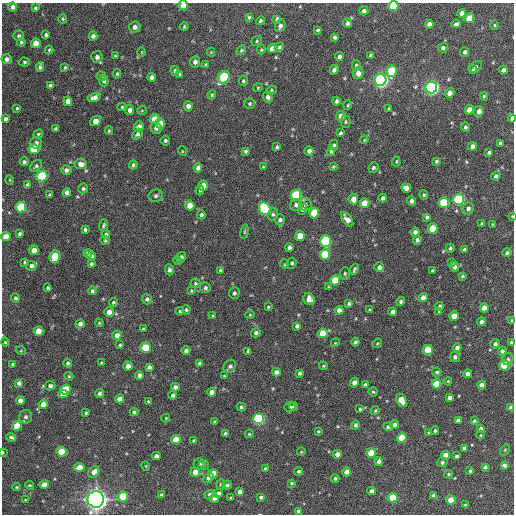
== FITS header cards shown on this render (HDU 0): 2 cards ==
NAXIS1  =                  512 / Axis length
NAXIS2  =                  512 / Axis length

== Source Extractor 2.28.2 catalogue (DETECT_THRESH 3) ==
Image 512 x 512 px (HDU 0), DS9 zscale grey, 1 PNG px = 1 image px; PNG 516 x 516 px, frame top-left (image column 1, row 512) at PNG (2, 3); each listed source drawn as its Kron ellipse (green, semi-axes under 4 px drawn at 4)
Background 1230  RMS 35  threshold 104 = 3 sigma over >= 5 px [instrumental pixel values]
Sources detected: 362; all 362 listed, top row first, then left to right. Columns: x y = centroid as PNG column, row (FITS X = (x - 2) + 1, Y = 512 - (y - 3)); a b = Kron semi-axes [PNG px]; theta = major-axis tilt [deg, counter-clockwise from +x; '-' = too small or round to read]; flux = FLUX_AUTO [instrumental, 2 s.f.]
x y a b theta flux
183 5 5 4 - 2.4e+04
393 6 5 5 - 7.9e+04
13 7 4 4 - 9.6e+03
35 8 3 3 - 3.2e+03
364 11 4 4 - 8.9e+03
462 13 4 4 - 1.2e+04
249 17 4 4 - 3.2e+03
469 18 5 4 - 4.6e+04
63 19 5 4 - 3.0e+03
277 19 4 4 - 6.6e+03
260 21 5 4 - 3.6e+03
347 23 5 5 - 6.5e+03
429 24 4 4 - 1.1e+04
456 24 5 3 - 5.0e+03
494 25 4 3 - 2.0e+03
280 26 6 5 - 7.3e+03
135 27 6 5 - 1.1e+04
184 27 5 3 - 2.7e+03
318 30 4 3 - 3.3e+03
46 35 4 4 - 6.0e+03
18 36 5 5 - 4.6e+03
93 36 4 4 - 8.0e+03
334 37 4 3 - 5.0e+03
257 41 5 4 - 3.2e+03
21 42 4 4 - 3.9e+03
36 43 5 5 - 3.2e+04
279 47 5 4 - 5.2e+03
272 48 4 4 - 1.4e+04
443 48 5 4 - 5.8e+03
49 50 4 4 - 2.7e+03
241 50 5 4 - 3.3e+03
261 50 5 3 - 2.3e+03
142 52 5 3 - 1.9e+03
211 52 4 4 - 2.0e+03
465 52 5 4 - 5.7e+03
115 56 4 4 - 2.7e+03
339 56 4 4 - 7.2e+03
370 56 4 3 - 4.6e+03
97 57 6 5 - 1.0e+04
7 59 5 5 - 8.5e+03
24 62 5 4 - 3.7e+03
195 62 5 5 - 1.0e+04
206 65 4 3 - 4.7e+03
356 65 5 4 - 3.9e+03
40 67 5 4 - 5.7e+03
65 67 3 3 - 2.5e+03
476 67 7 5 43 5.4e+03
334 70 5 4 - 7.0e+03
473 70 4 3 - 3.1e+03
503 70 4 4 - 8.0e+03
175 71 4 4 - 5.6e+03
392 71 6 5 - 1.2e+05
358 73 6 5 - 1.6e+04
117 74 4 4 - 2.7e+03
180 74 3 3 - 2.4e+03
101 76 4 4 - 2.9e+03
152 77 4 4 - 8.9e+03
224 77 7 5 50 1.9e+05
381 80 6 6 - 7.8e+05
104 81 5 5 - 5.2e+03
243 81 5 4 - 3.6e+03
50 85 4 3 - 4.4e+03
258 88 5 4 - 2.6e+03
431 88 6 5 - 7.6e+05
271 90 5 4 - 3.2e+03
449 93 5 4 - 1.5e+04
212 95 4 4 - 2.7e+03
484 96 4 3 - 2.9e+03
94 97 7 4 18 1.1e+04
268 97 6 5 - 7.8e+03
68 101 5 4 - 1.6e+04
336 101 4 3 - 4.9e+03
250 104 5 5 - 4.1e+03
348 105 4 3 - 2.1e+03
188 106 5 4 - 1.1e+04
122 107 4 4 - 3.2e+03
17 108 4 4 - 3.0e+03
389 108 4 3 - 2.2e+03
130 110 5 4 - 1.0e+04
142 110 5 3 - 1.8e+03
469 110 5 4 - 2.1e+04
479 111 5 5 - 1.2e+04
341 116 5 5 - 1.7e+04
512 118 4 3 - 7.9e+03
5 119 4 4 - 6.4e+03
155 119 5 5 - 5.1e+04
96 121 6 4 38 2.2e+04
345 122 6 5 - 3.3e+03
160 123 5 5 - 3.4e+04
139 126 5 5 - 1.1e+04
465 127 5 4 - 4.7e+03
156 128 5 5 - 7.3e+03
56 129 4 3 - 3.8e+03
109 131 4 3 - 2.4e+03
340 133 4 3 - 4.3e+03
38 134 5 4 - 3.4e+03
137 134 6 4 50 6.5e+03
364 140 4 3 - 1.9e+03
165 141 5 4 - 3.9e+03
36 143 6 5 - 6.8e+03
500 143 4 3 - 4.1e+03
334 145 5 4 - 4.0e+03
472 146 4 4 - 1.0e+04
277 147 4 3 - 4.0e+03
34 149 5 5 - 1.0e+05
182 151 5 3 - 1.8e+03
246 151 4 4 - 5.1e+03
309 151 5 4 - 1.0e+04
331 151 4 4 - 3.7e+03
489 152 4 3 - 4.9e+03
436 161 4 3 - 4.0e+03
24 162 4 4 - 5.5e+03
396 162 5 3 - 2.4e+03
81 164 6 5 - 1.7e+04
133 165 4 4 - 4.2e+03
36 166 7 5 45 4.5e+03
263 167 3 3 - 2.3e+03
333 167 4 3 - 2.5e+03
373 167 5 4 - 4.9e+03
198 168 5 4 - 1.1e+04
66 170 5 5 - 8.5e+03
42 176 5 5 - 1.7e+05
496 176 5 4 - 5.8e+03
10 180 5 3 - 1.9e+03
28 185 4 4 - 7.2e+03
203 186 5 4 - 2.7e+04
83 188 5 5 - 4.5e+03
406 188 5 4 - 1.9e+04
200 190 5 4 - 3.2e+03
67 192 4 4 - 1.1e+04
50 195 4 3 - 3.7e+03
296 195 5 5 - 1.6e+05
424 195 5 4 - 3.7e+03
156 196 7 6 - 5.4e+03
383 198 4 4 - 6.1e+03
353 199 5 4 - 2.0e+04
459 199 5 5 - 2.4e+05
412 201 5 4 - 8.0e+03
365 203 5 4 - 3.8e+04
444 203 5 5 - 9.8e+04
190 205 5 4 - 3.2e+04
296 205 6 5 - 7.2e+03
305 205 6 6 - 5.9e+03
21 207 5 5 - 1.4e+05
468 208 6 5 - 7.3e+03
265 209 6 5 - 2.3e+05
302 209 6 4 69 5.1e+03
314 213 5 5 - 6.4e+04
273 214 6 5 - 4.9e+03
201 215 4 4 - 4.8e+03
512 216 4 3 - 1.7e+03
427 217 4 4 - 5.6e+03
347 219 8 4 -54 1.6e+04
280 220 5 5 - 7.8e+03
482 224 4 4 - 6.2e+03
493 224 3 3 - 1.9e+03
103 225 6 4 69 3.7e+03
433 228 5 5 - 6.7e+04
85 229 4 4 - 5.0e+03
245 232 7 3 81 2.9e+03
415 232 4 4 - 8.9e+03
20 234 4 3 - 4.8e+03
106 234 4 4 - 5.0e+03
300 236 5 5 - 4.2e+04
6 237 5 4 - 3.1e+04
105 240 4 4 - 2.7e+03
417 240 4 4 - 6.2e+03
325 241 6 5 - 2.4e+05
289 247 4 4 - 7.9e+03
450 248 4 4 - 3.7e+03
464 249 4 3 - 5.2e+03
34 250 4 4 - 2.9e+04
88 253 4 4 - 6.0e+03
507 253 4 4 - 4.6e+03
325 254 5 5 - 9.7e+04
55 256 6 5 - 1.0e+05
91 256 4 4 - 5.4e+03
181 257 5 4 - 6.4e+03
178 260 4 4 - 2.8e+03
24 262 4 3 - 2.8e+03
452 262 3 3 - 2.5e+03
292 263 5 4 - 4.2e+03
91 264 4 3 - 4.2e+03
284 264 5 3 - 2.1e+03
31 266 5 5 - 8.1e+03
379 267 5 5 - 8.3e+03
455 267 4 4 - 8.9e+03
354 269 6 3 67 3.6e+03
169 270 5 4 - 5.6e+03
220 271 4 4 - 3.8e+03
432 271 4 3 - 3.4e+03
345 273 6 4 -90 3.8e+03
462 276 4 3 - 3.2e+03
335 280 5 5 - 7.3e+04
195 283 5 4 - 3.3e+03
329 287 4 3 - 2.5e+03
48 288 4 3 - 3.7e+03
205 288 5 5 - 5.1e+03
92 291 4 4 - 3.8e+03
191 291 3 2 - 2.2e+03
234 293 6 5 - 5.7e+03
423 297 4 4 - 1.8e+04
15 298 4 4 - 4.9e+03
147 299 5 5 - 5.5e+03
309 299 6 5 - 2.1e+04
401 301 4 4 - 4.4e+03
113 302 4 3 - 3.4e+03
349 303 4 3 - 4.1e+03
440 306 4 4 - 3.8e+03
268 307 4 4 - 2.6e+03
484 308 4 4 - 2.0e+04
186 310 5 4 - 3.7e+03
339 310 4 4 - 1.1e+04
370 310 4 3 - 3.2e+03
180 311 4 3 - 3.6e+03
439 311 4 4 - 2.2e+03
109 312 5 5 - 1.8e+04
393 312 4 4 - 9.1e+03
250 315 4 4 - 2.3e+03
213 316 3 3 - 3.0e+03
454 316 5 4 - 3.6e+04
512 320 4 3 - 2.5e+03
481 322 4 4 - 7.4e+03
99 323 4 3 - 2.3e+03
80 324 4 4 - 9.9e+03
297 326 4 4 - 6.2e+03
143 329 4 4 - 2.3e+03
39 331 5 4 - 4.2e+04
256 333 5 4 - 5.9e+03
322 333 5 5 - 4.7e+04
117 335 5 4 - 1.4e+04
5 342 4 4 - 3.0e+03
355 342 4 4 - 4.9e+03
335 343 4 3 - 2.0e+03
377 343 5 4 - 2.6e+03
511 343 4 3 - 5.0e+03
495 344 5 4 - 7.4e+03
120 345 4 3 - 3.4e+03
145 347 5 5 - 8.0e+04
457 347 4 4 - 1.0e+04
428 350 5 5 - 6.1e+04
21 351 5 3 - 1.9e+03
186 351 4 4 - 6.1e+03
248 351 4 4 - 4.6e+03
502 351 4 4 - 6.2e+03
455 357 5 5 - 5.7e+03
508 359 6 5 - 5.3e+03
68 363 4 4 - 4.8e+03
101 363 3 3 - 2.3e+03
200 363 4 4 - 6.6e+03
13 364 4 3 - 5.5e+03
504 365 5 5 - 1.0e+05
128 366 4 4 - 1.7e+04
230 366 7 5 48 8.5e+03
323 366 4 3 - 2.6e+03
149 367 4 4 - 7.0e+03
276 372 4 4 - 1.1e+04
437 372 4 4 - 5.1e+03
299 373 4 3 - 4.5e+03
467 374 4 4 - 1.3e+04
139 375 4 4 - 1.0e+04
69 376 4 4 - 2.7e+03
224 376 3 3 - 2.3e+03
448 381 4 3 - 2.1e+03
354 382 4 4 - 1.3e+04
19 383 4 4 - 1.0e+04
365 384 4 4 - 4.1e+03
436 384 5 4 - 5.2e+04
482 385 4 4 - 1.3e+04
50 386 5 4 - 7.1e+03
175 387 4 4 - 1.2e+04
65 389 5 5 - 8.2e+04
212 392 4 4 - 1.5e+04
373 392 5 4 - 2.8e+03
99 393 4 4 - 5.3e+03
63 394 5 4 - 2.5e+04
172 395 4 4 - 5.9e+03
449 398 4 4 - 9.1e+03
120 399 4 4 - 2.4e+04
20 400 4 4 - 1.3e+04
401 400 7 4 -61 4.6e+04
148 401 3 3 - 2.4e+03
43 404 4 4 - 2.7e+04
294 406 4 3 - 3.6e+03
241 407 4 4 - 3.6e+03
290 407 6 4 -2 4.5e+03
511 408 4 4 - 1.1e+04
360 409 4 4 - 3.1e+03
375 411 4 3 - 2.5e+03
134 412 4 4 - 6.1e+03
86 413 4 3 - 3.3e+03
26 417 7 6 - 8.3e+03
166 418 4 4 - 2.1e+03
258 419 5 5 - 3.4e+05
458 421 4 4 - 7.8e+03
474 421 4 3 - 3.5e+03
215 422 4 3 - 3.9e+03
395 424 4 4 - 1.0e+04
355 425 4 4 - 5.7e+03
17 426 5 4 - 4.5e+04
388 427 5 4 - 4.9e+03
481 428 4 4 - 5.0e+03
318 431 3 2 - 2.2e+03
435 431 4 4 - 3.3e+03
429 433 4 3 - 3.1e+03
225 434 4 3 - 6.2e+03
249 434 4 3 - 2.5e+03
481 435 4 3 - 2.0e+03
11 437 5 3 - 6.0e+03
402 438 5 4 - 7.0e+04
176 439 4 4 - 5.0e+04
194 441 4 4 - 6.8e+03
464 448 4 3 - 6.7e+03
505 450 6 4 56 2.5e+03
2 452 4 2 - 2.9e+03
61 452 5 4 - 8.0e+04
301 452 4 3 - 1.8e+03
371 453 5 4 - 4.6e+04
337 454 4 4 - 1.8e+04
446 455 4 4 - 2.8e+04
156 456 4 4 - 1.1e+04
456 456 3 3 - 4.0e+03
379 461 4 4 - 1.1e+04
442 462 5 4 - 5.9e+03
200 464 6 5 - 5.9e+03
204 465 5 4 - 3.6e+03
504 465 4 4 - 8.1e+03
146 466 5 3 - 1.9e+03
79 467 5 4 - 2.8e+04
485 467 3 3 - 4.1e+03
265 468 3 3 - 2.2e+03
298 471 4 4 - 3.8e+03
470 471 4 3 - 3.6e+03
94 472 6 5 - 1.8e+04
195 472 5 4 - 2.2e+04
347 472 4 4 - 2.0e+04
213 474 5 4 - 4.0e+04
449 474 4 4 - 2.7e+03
208 478 6 4 35 5.2e+03
335 478 4 4 - 5.1e+03
291 483 3 3 - 3.0e+03
30 485 4 3 - 2.7e+03
44 485 5 4 - 2.2e+04
221 485 5 4 - 3.5e+03
227 485 4 4 - 6.4e+03
17 487 4 4 - 2.7e+03
372 491 4 4 - 8.6e+03
240 492 4 4 - 9.4e+03
218 493 4 4 - 1.1e+04
209 494 5 4 - 4.9e+03
161 495 4 3 - 3.3e+03
434 495 4 4 - 1.1e+04
123 496 5 5 - 8.5e+04
261 497 4 3 - 5.2e+03
214 498 5 4 - 6.7e+03
231 498 3 3 - 3.4e+03
393 498 5 5 - 9.3e+04
96 499 8 8 - 1.6e+06
25 500 4 3 - 2.0e+03
451 500 5 4 - 4.8e+04
465 505 3 3 - 2.8e+03
299 511 4 4 - 7.7e+03
At the frame edge (FLAGS 8, measured only in part): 9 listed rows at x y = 183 5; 393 6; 512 118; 512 216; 512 320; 511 343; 511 408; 2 452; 96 499